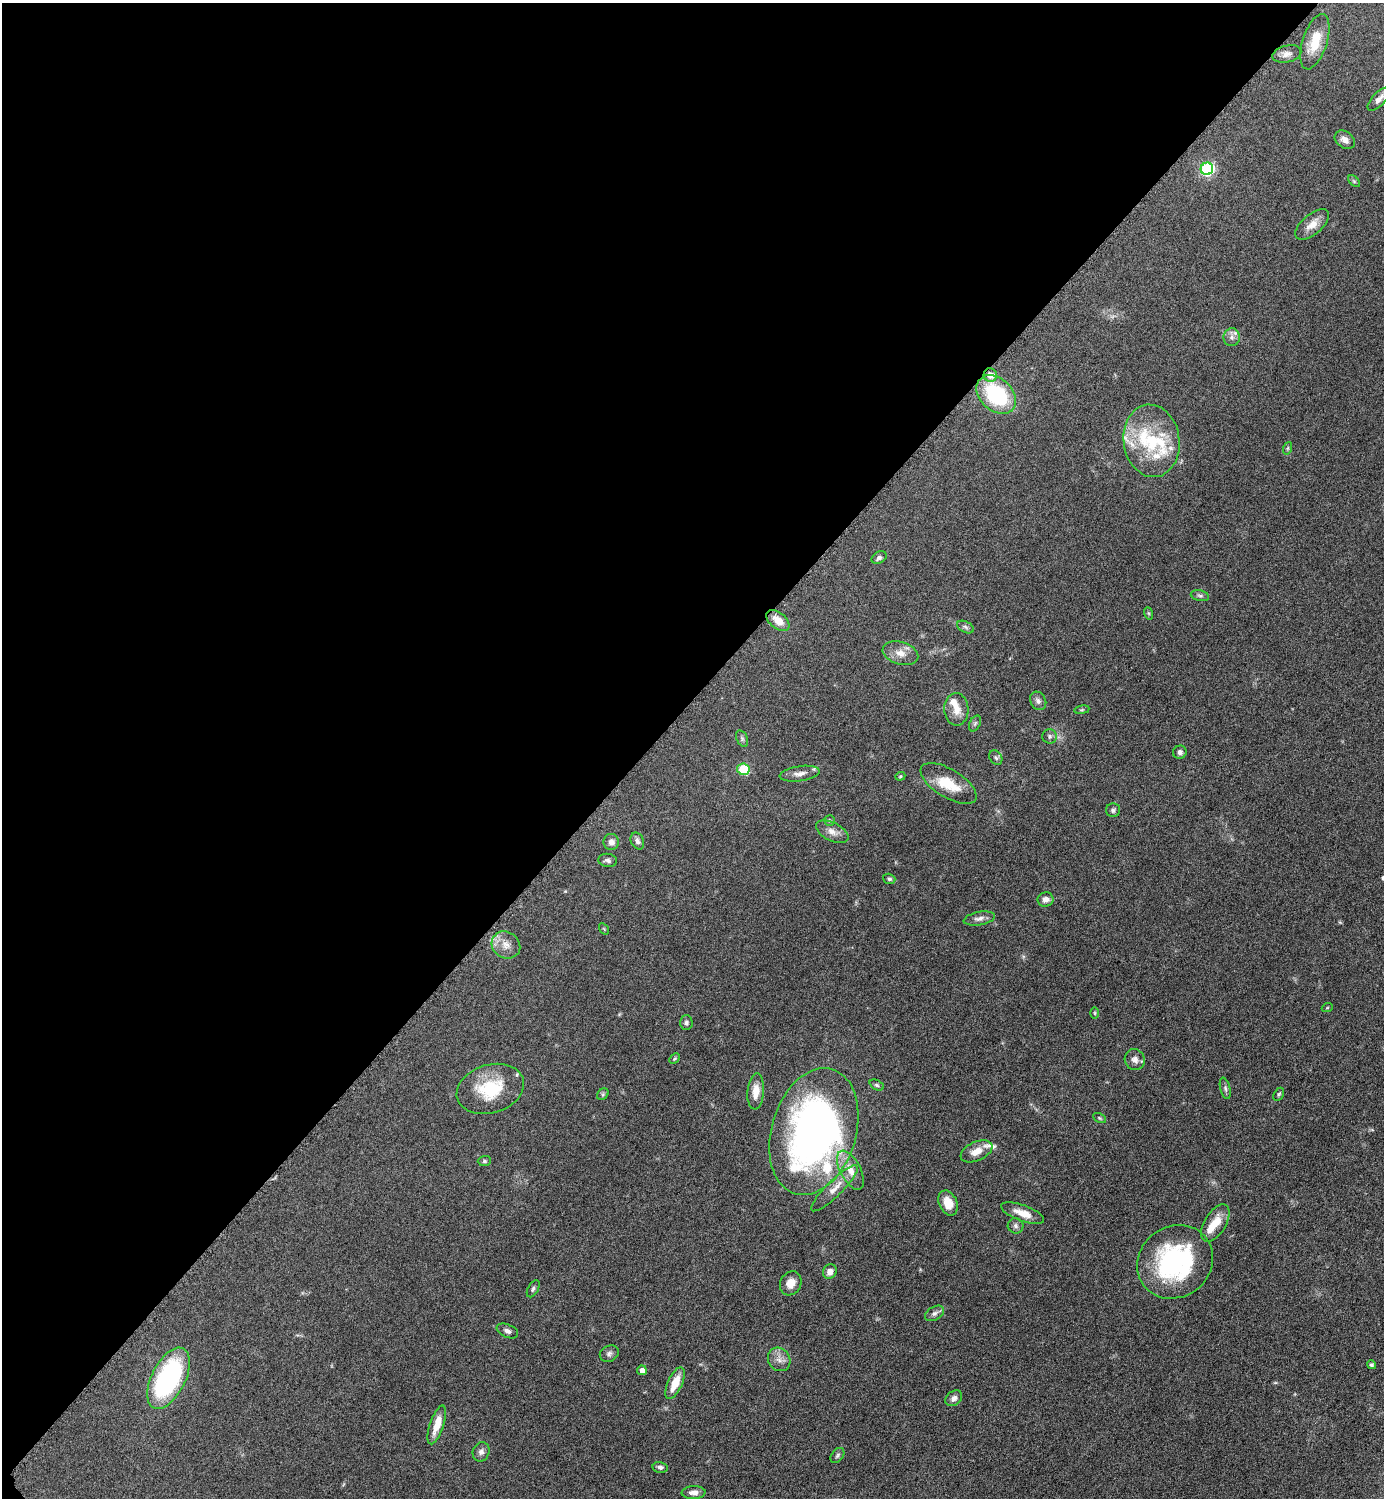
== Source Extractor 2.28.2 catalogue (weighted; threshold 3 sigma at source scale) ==
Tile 5 of 4 x 4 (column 1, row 2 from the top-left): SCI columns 308-1689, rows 3000-4495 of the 6003 x 6003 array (HDU 1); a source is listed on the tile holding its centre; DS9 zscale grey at full resolution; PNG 1386 x 1500 px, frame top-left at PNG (2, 3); each listed source drawn as its Kron ellipse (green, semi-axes under 4 px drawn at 4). Shown black and unused: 47% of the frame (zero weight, under 6 of 12 exposures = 1% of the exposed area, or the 3 px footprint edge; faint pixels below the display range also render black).
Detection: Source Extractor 2.28.2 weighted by HDU 2 'WHT'; one run over the whole footprint, this tile lists its part. Background 0.0872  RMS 0.0039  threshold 0.016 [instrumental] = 3 sigma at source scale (4.09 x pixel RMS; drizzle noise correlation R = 1.36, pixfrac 0.8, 0.05/0.05 arcsec/px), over >= 5 px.
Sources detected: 89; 9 inside a brighter listed object's ellipse — not listed separately; the other 80 listed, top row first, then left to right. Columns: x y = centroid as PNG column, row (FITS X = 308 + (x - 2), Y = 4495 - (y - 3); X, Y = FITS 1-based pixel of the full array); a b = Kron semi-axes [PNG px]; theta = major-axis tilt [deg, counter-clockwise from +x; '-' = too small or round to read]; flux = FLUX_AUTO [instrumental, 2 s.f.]
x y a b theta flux
1315 42 29 12 72 8.9
1287 54 15 8 13 2.3
1379 99 15 6 47 2.2
1345 140 11 8 -37 2.2
1207 169 6 6 - 54
1354 181 7 4 -45 0.53
1312 224 20 10 40 4
1232 337 9 8 - 1.7
990 375 7 6 - 3.4
996 395 22 16 -43 30
1152 441 36 28 -82 22
1288 448 6 4 71 0.53
879 558 8 5 31 0.97
1200 596 9 5 -13 0.89
1148 613 6 4 -70 0.46
778 620 13 8 -38 4.4
965 627 9 5 -28 0.85
900 653 18 11 -17 4.1
1038 701 10 7 -58 1.4
956 709 16 12 -88 4.3
1082 710 8 4 8 0.48
975 723 8 5 63 0.73
1050 736 7 7 - 0.91
742 739 8 5 -64 0.86
1180 752 7 6 - 1.2
996 758 8 6 -56 0.89
743 769 6 6 - 13
800 774 20 7 8 2.8
900 776 5 4 - 0.39
949 783 32 14 -32 9.5
1113 810 7 7 - 0.96
829 821 5 5 - 0.54
832 832 17 9 -26 2.9
637 841 9 6 -65 1.2
611 842 8 8 - 1.8
608 860 9 6 -8 1.2
889 879 6 5 - 0.82
1046 899 8 7 - 2
979 918 16 6 10 1.8
604 929 6 4 -56 0.36
506 945 15 13 -34 4
1327 1008 5 3 - 0.33
1095 1013 6 4 -89 0.39
686 1023 7 6 - 1
675 1059 6 4 45 0.42
1135 1060 10 10 - 2.1
877 1085 7 5 -27 0.61
1225 1088 11 5 -76 0.95
490 1089 34 24 17 17
756 1091 18 8 86 4.4
603 1094 6 5 - 0.6
1279 1094 7 4 59 0.59
1099 1118 7 4 -27 0.55
814 1131 65 42 73 180
976 1151 17 9 24 4.1
484 1161 6 5 - 0.62
850 1170 21 10 -62 5.2
835 1188 31 8 45 4.5
948 1203 13 9 -67 5.2
1023 1213 23 8 -20 4.8
1215 1223 21 11 59 6.6
1015 1226 8 8 - 1.1
1175 1262 39 35 36 55
830 1272 7 6 - 2.3
791 1283 12 10 61 3.5
533 1289 9 5 60 0.83
934 1313 10 6 31 1.3
507 1331 11 6 -23 1.4
609 1354 10 8 23 1.3
779 1359 12 10 -54 2.7
1371 1365 4 4 - 0.7
642 1370 5 5 - 1.9
168 1378 33 17 63 57
675 1383 17 7 66 5.9
954 1398 9 7 38 1.8
437 1425 20 7 71 5.5
481 1452 10 8 69 1.6
837 1455 8 5 52 0.81
660 1467 7 5 -12 1.1
694 1493 12 6 3 2
Overlapping masked pixels (flux is a lower limit): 1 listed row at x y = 990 375